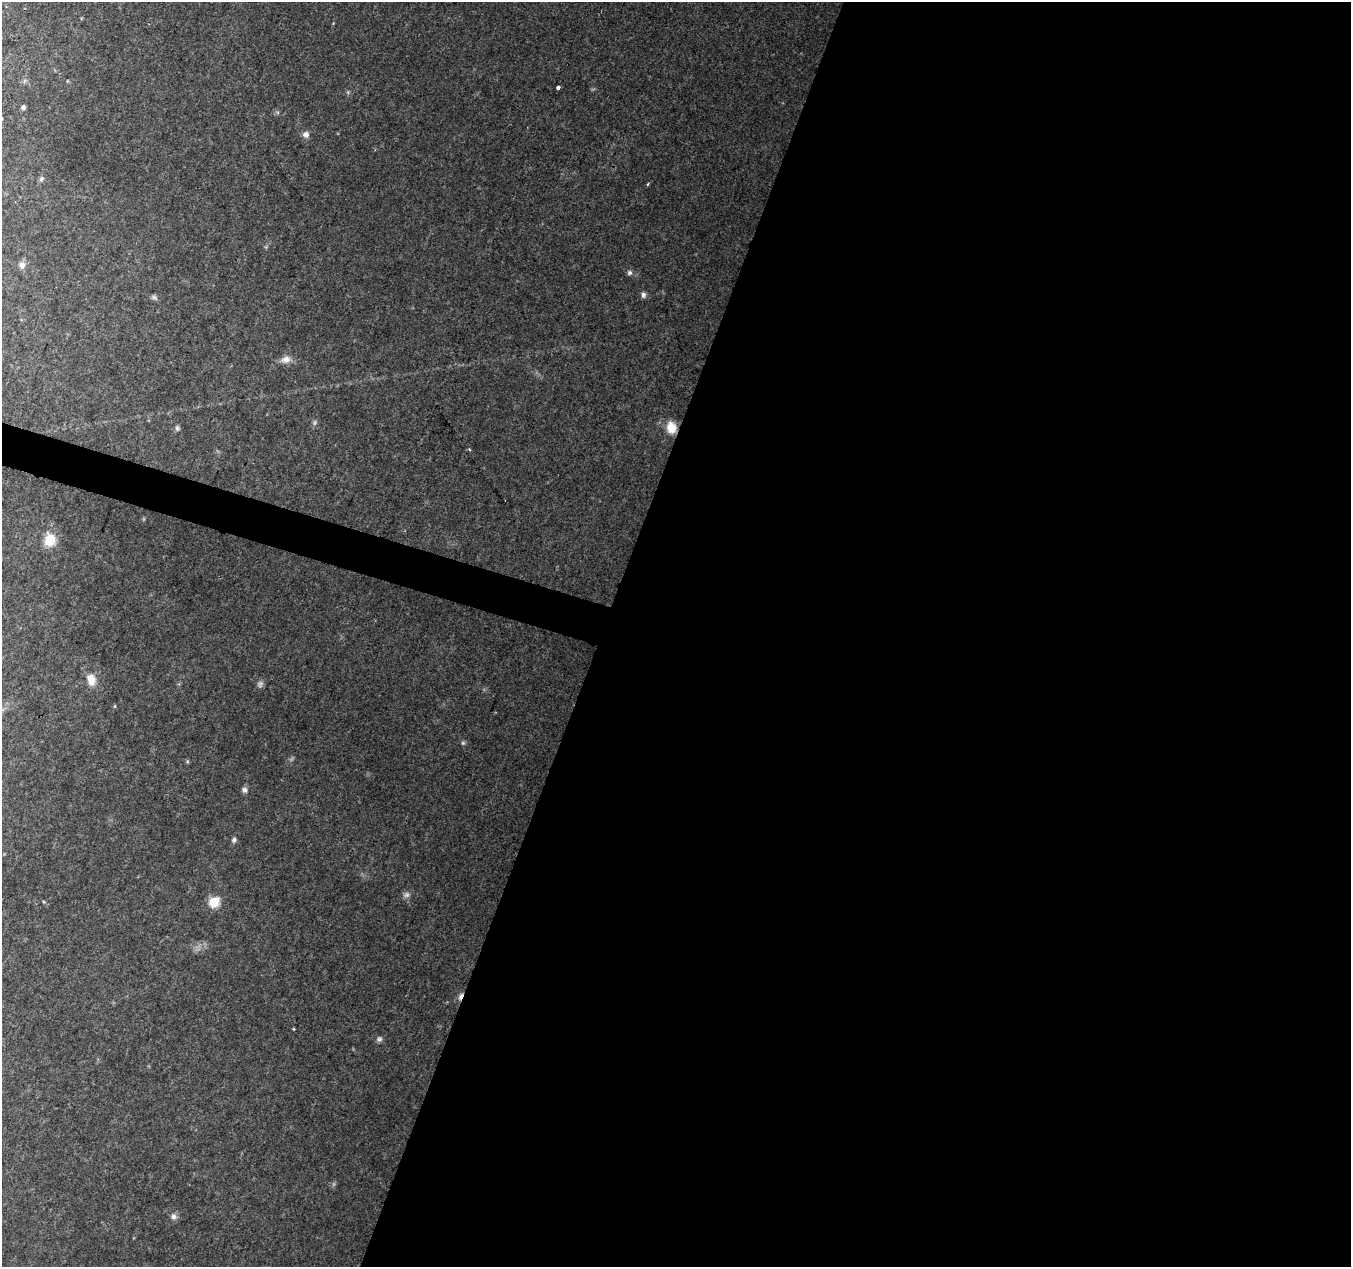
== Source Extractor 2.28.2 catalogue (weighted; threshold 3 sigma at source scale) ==
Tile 12 of 4 x 4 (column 4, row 3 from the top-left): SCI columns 4055-5403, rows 1546-2810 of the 5403 x 5556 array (HDU 1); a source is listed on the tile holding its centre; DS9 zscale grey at full resolution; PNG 1353 x 1269 px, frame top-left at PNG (2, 2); no overlay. Shown black and unused: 57% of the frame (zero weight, under 2 of 3 exposures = <1% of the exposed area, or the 3 px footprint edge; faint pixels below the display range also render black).
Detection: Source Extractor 2.28.2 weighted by HDU 2 'WHT'; one run over the whole footprint, this tile lists its part. Background 0.143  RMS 0.014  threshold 0.0621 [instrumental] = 3 sigma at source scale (4.5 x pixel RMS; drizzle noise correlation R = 1.50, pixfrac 1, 0.0396/0.0396 arcsec/px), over >= 5 px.
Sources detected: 15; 3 cosmic-ray / hot-pixel residue — not listed; the other 12 listed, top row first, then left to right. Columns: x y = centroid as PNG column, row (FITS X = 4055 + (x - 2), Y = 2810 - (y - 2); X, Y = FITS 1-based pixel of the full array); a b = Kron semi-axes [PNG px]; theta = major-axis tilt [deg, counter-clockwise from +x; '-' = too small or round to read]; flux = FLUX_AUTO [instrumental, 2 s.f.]
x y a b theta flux
558 87 4 3 - 4.2
23 107 5 4 - 1.7
306 134 7 6 - 3
22 265 7 5 70 3
643 295 6 4 73 1.9
286 360 8 6 90 4.2
671 427 11 9 -74 12
50 540 13 11 65 14
91 679 11 8 -73 10
245 790 6 4 -71 2.1
234 840 5 5 - 2
214 902 5 5 - 49
Unlisted compact peaks at least as high as the median listed source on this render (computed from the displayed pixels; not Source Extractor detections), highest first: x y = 630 273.